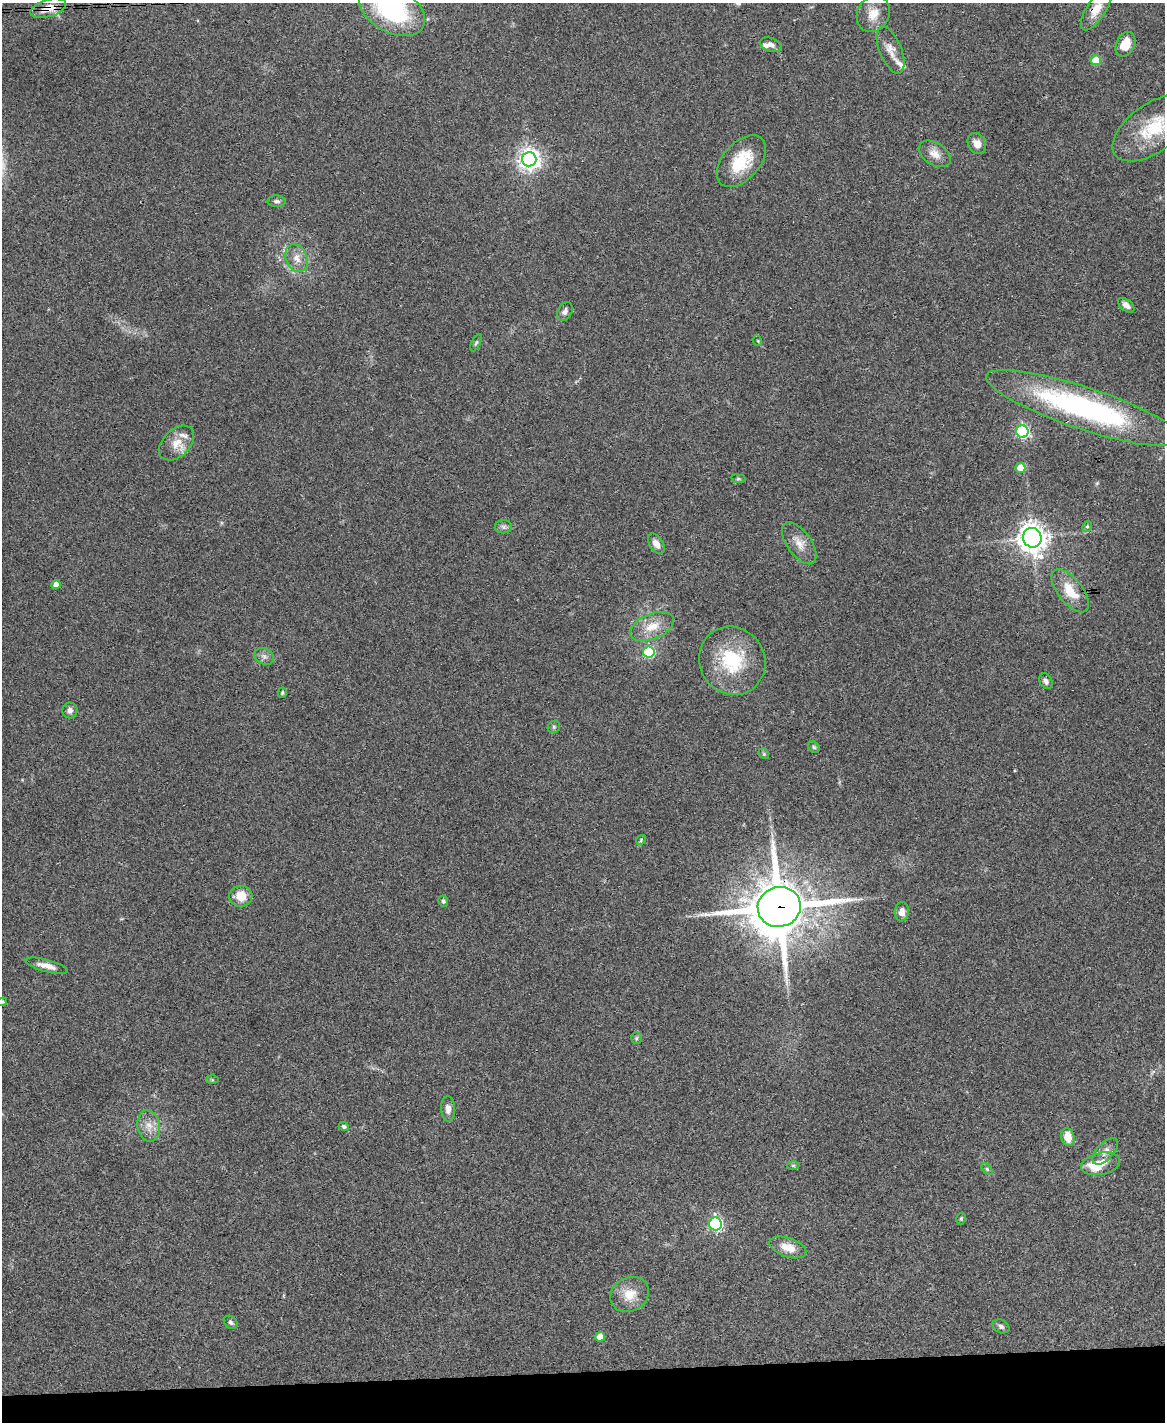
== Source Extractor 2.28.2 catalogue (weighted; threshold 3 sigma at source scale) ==
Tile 10 of 4 x 3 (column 2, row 3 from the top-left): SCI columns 1164-2326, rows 240-1659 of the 4653 x 4631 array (HDU 1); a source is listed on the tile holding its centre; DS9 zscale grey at full resolution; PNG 1167 x 1424 px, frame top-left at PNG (2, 3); each listed source drawn as its Kron ellipse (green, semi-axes under 4 px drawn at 4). Shown black and unused: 4% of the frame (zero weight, under 3 of 4 exposures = <1% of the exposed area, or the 3 px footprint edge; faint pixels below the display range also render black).
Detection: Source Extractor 2.28.2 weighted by HDU 2 'WHT'; one run over the whole footprint, this tile lists its part. Background 0.0739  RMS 0.0056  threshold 0.025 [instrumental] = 3 sigma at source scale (4.5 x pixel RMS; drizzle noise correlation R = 1.50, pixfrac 1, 0.05/0.05 arcsec/px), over >= 5 px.
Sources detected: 69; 4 inside a brighter listed object's ellipse — not listed separately; the other 65 listed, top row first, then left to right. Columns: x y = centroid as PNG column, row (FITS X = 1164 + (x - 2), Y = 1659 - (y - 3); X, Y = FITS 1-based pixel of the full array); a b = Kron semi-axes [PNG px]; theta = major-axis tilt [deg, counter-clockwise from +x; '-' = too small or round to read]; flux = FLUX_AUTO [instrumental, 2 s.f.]
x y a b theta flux
48 8 18 8 17 8.1
1097 9 25 9 58 10
392 10 35 22 -30 81
873 14 19 16 61 8.7
1125 44 13 9 65 9.2
771 45 11 6 -19 2.7
891 50 25 11 -68 6.3
1096 60 5 5 - 14
1154 127 48 24 35 32
977 144 11 8 -61 4.5
935 154 17 11 -33 5.7
529 159 7 7 - 370
741 161 30 18 48 23
277 201 9 6 -1 1.7
297 258 14 10 -64 5.6
1126 305 9 5 -38 2.8
565 312 10 7 62 2.5
758 341 5 3 - 0.52
476 343 9 4 63 0.96
1084 408 102 21 -18 130
1022 432 6 6 - 110
177 443 20 13 44 8.1
1020 468 5 5 - 11
738 479 7 4 -8 0.72
1087 526 5 4 - 0.86
503 527 8 6 -1 1.6
1032 538 10 9 - 630
799 543 24 12 -54 7.2
656 544 11 7 -58 3.3
56 585 4 4 - 4.3
1070 591 26 12 -51 14
652 626 23 12 23 10
649 652 5 5 - 47
264 656 10 8 -26 2.5
732 661 35 32 -59 35
1046 681 8 6 -57 2.4
282 693 5 4 - 0.73
70 710 8 7 - 2.4
554 727 7 5 47 1.2
814 747 6 5 - 0.92
764 754 6 4 -47 0.73
641 840 5 4 - 0.63
241 896 11 10 - 9.6
443 901 5 4 - 1
779 907 21 20 - 3000
902 912 10 7 85 3.6
47 966 22 6 -15 4.8
3 1002 4 3 - 0.71
636 1038 6 5 - 0.83
212 1080 6 4 -2 0.72
448 1109 12 7 -89 3.7
149 1126 16 11 -79 6
344 1126 5 4 - 1.4
1068 1137 9 6 -76 7.7
1105 1151 16 8 47 3.6
1100 1164 20 11 11 9.5
793 1165 6 4 -1 0.85
987 1169 7 4 -45 0.95
961 1219 6 4 75 0.88
715 1224 6 6 - 120
788 1247 19 9 -18 8.5
630 1294 20 17 29 10
231 1322 7 6 - 1.6
1001 1326 9 6 -26 1.5
600 1337 5 4 - 7.8
Overlapping masked pixels (flux is a lower limit): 4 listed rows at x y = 48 8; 1097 9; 1084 408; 779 907
Isophote crosses this tile's border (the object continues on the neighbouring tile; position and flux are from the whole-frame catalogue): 4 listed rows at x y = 1097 9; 392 10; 1154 127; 3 1002